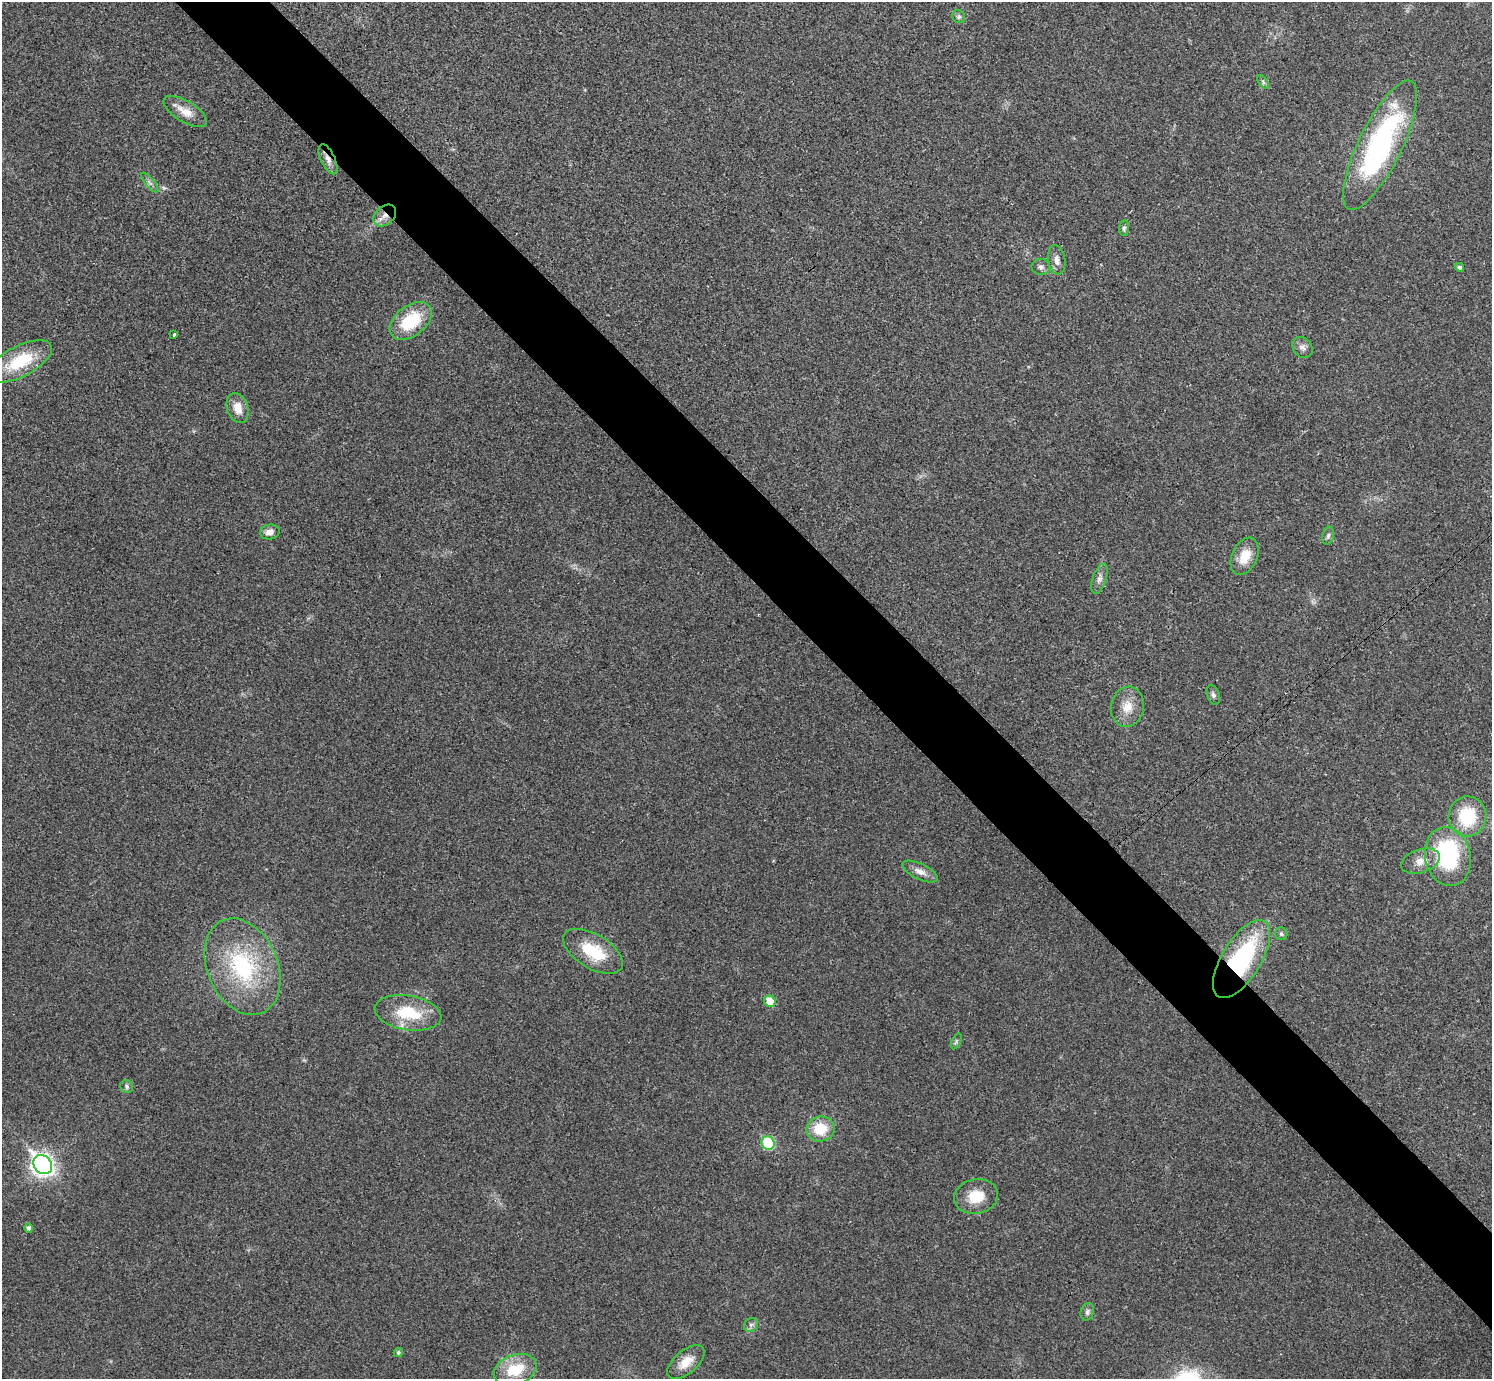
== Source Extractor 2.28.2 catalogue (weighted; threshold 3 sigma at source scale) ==
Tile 6 of 4 x 4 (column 2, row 2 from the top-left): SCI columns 1502-2991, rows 2920-4296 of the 5983 x 5981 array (HDU 1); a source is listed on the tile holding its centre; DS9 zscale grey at full resolution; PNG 1494 x 1381 px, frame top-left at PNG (2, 2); each listed source drawn as its Kron ellipse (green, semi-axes under 4 px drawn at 4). Shown black and unused: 6% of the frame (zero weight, under 3 of 4 exposures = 1% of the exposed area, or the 3 px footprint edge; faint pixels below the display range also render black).
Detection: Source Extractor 2.28.2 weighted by HDU 2 'WHT'; one run over the whole footprint, this tile lists its part. Background 0.029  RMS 0.0049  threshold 0.022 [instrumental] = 3 sigma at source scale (4.5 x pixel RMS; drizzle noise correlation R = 1.50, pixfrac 1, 0.05/0.05 arcsec/px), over >= 5 px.
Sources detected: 46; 1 inside a brighter object's white glare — neither listed nor drawn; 1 inside a brighter listed object's ellipse — not listed separately; the other 44 listed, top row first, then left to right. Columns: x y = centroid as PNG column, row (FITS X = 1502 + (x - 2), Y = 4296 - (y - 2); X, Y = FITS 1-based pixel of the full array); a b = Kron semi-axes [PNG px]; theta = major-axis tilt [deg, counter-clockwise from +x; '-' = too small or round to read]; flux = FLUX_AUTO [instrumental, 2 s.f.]
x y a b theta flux
959 17 7 6 - 1.2
1263 82 8 4 -54 0.99
185 112 24 10 -31 7
1380 145 71 21 64 99
328 159 16 7 -65 3.4
150 183 12 4 -49 1.7
385 216 13 9 40 4.4
1124 228 7 5 85 1.1
1057 260 14 8 -80 3.4
1041 267 9 8 - 1.8
1459 267 4 4 - 1.4
411 321 24 15 38 25
174 334 3 3 - 5.5
1302 347 11 9 -49 2.5
20 361 35 15 28 24
238 408 15 10 -71 5.9
270 532 10 7 12 3.3
1328 536 9 5 79 1.3
1245 556 20 12 65 9.1
1099 579 15 7 71 2.6
1213 695 10 6 -71 1.4
1127 707 20 16 80 8.1
1467 816 20 19 - 26
1448 857 30 22 -78 55
1420 861 20 12 18 6.4
920 872 19 7 -25 3.8
1281 934 6 6 - 0.98
593 951 33 17 -31 21
1241 959 44 19 58 62
242 967 50 35 -66 55
770 1001 6 5 - 11
408 1013 33 17 -9 22
956 1041 8 4 64 0.91
127 1086 7 6 - 1.3
820 1129 14 12 10 14
768 1143 7 6 - 32
43 1165 10 8 -47 280
976 1196 22 17 10 11
29 1228 5 4 - 1.5
1087 1312 9 6 74 1.5
751 1325 7 6 - 1.5
398 1353 4 4 - 0.88
686 1362 22 11 40 8.3
515 1370 22 15 20 18
Overlapping masked pixels (flux is a lower limit): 3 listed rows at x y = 328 159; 385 216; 1241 959